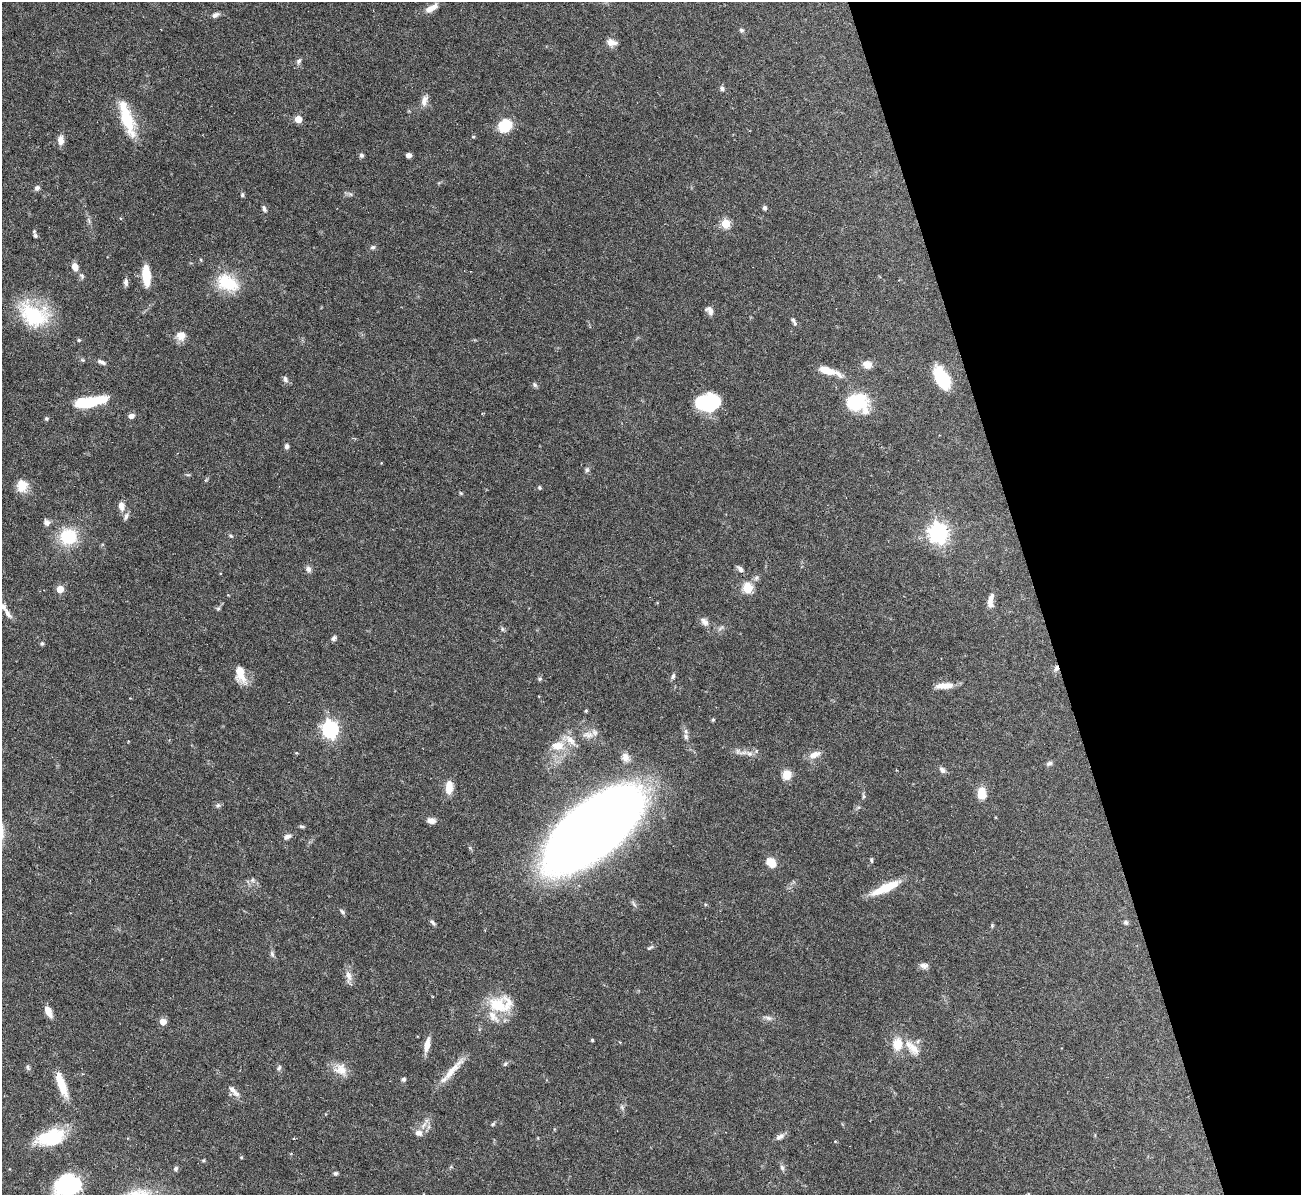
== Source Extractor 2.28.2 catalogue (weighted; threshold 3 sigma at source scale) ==
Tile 12 of 4 x 4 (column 4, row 3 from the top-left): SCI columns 3899-5197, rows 1338-2530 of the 5199 x 5182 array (HDU 1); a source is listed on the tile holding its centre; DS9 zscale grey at full resolution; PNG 1303 x 1197 px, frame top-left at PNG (2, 2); no overlay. Shown black and unused: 20% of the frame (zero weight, under 3 of 6 exposures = <1% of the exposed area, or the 3 px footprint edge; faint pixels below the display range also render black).
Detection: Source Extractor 2.28.2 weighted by HDU 2 'WHT'; one run over the whole footprint, this tile lists its part. Background 0.0842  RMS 0.0032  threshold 0.0132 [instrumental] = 3 sigma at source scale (4.09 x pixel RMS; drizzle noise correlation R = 1.36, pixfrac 0.8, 0.05/0.05 arcsec/px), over >= 5 px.
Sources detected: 134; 1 inside a brighter object's white glare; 1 cosmic-ray / hot-pixel residue — not listed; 6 inside a brighter listed object's ellipse — not listed separately; the other 126 listed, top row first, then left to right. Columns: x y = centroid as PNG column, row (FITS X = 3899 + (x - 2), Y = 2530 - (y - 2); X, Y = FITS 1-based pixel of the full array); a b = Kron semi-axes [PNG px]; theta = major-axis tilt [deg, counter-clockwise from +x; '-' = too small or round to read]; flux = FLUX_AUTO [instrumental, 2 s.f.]
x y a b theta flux
431 8 16 7 29 2.9
215 15 9 6 24 1
741 30 6 6 - 0.6
611 43 11 10 - 2
299 61 8 6 61 0.8
722 89 5 5 - 0.83
424 101 14 8 72 2
127 118 41 11 -72 13
298 119 5 5 - 6.2
505 126 17 14 46 6.4
473 137 5 3 - 0.29
61 140 12 7 -86 2.1
361 155 5 5 - 0.75
408 155 5 4 - 1.4
37 188 7 7 - 0.9
242 195 6 4 80 0.5
765 208 5 5 - 0.68
264 209 9 5 -62 0.73
120 218 4 3 - 0.25
726 224 5 5 - 14
35 235 8 5 -62 0.68
373 247 7 5 15 0.6
75 267 8 6 -73 2.5
146 275 18 7 -85 8.4
82 276 9 6 -63 0.73
126 282 10 5 -87 0.97
227 283 29 18 -26 11
709 310 11 7 -48 1.5
34 315 39 26 -29 20
793 320 10 5 -44 0.84
181 335 11 10 - 2.9
79 340 5 4 - 0.37
100 362 7 5 -45 0.73
867 364 11 9 -15 2.2
828 371 27 7 -18 5.2
942 378 24 12 -61 14
285 379 10 6 -72 0.95
535 385 8 5 -60 0.58
86 402 24 9 6 14
708 403 21 16 7 20
857 403 21 17 -7 17
131 416 8 6 22 1.1
46 418 5 5 - 0.47
287 446 6 5 - 0.77
587 470 6 6 - 0.62
22 486 15 13 -88 4.1
540 488 5 4 - 0.37
461 493 5 5 - 0.34
121 506 13 8 -81 1.9
46 522 8 6 -56 1.2
938 533 7 7 - 160
231 536 7 5 -32 0.52
68 537 19 18 - 12
308 569 8 7 - 1.1
740 569 9 6 -41 1
748 588 5 5 - 17
60 589 5 5 - 5.7
990 601 17 6 84 2.4
218 608 6 4 1 0.44
7 613 17 6 -60 1.7
705 622 12 8 -49 1.6
502 629 6 4 -89 0.45
334 638 6 5 - 0.84
42 644 5 4 - 0.47
1056 668 8 6 82 1
240 674 22 11 -75 4.4
673 676 7 4 74 0.67
540 679 6 5 - 0.46
944 686 21 7 5 3.3
130 698 3 3 - 0.19
586 711 4 4 - 0.35
713 720 5 4 - 0.34
330 729 7 6 - 95
588 735 16 9 -2 2.5
558 746 16 12 4 5
749 754 9 7 -25 1.3
815 754 17 9 23 2.3
626 757 13 10 -62 2.1
1049 763 8 5 20 0.73
942 770 9 6 -42 1.1
787 774 9 9 - 3.7
449 787 16 8 86 3.7
982 794 12 9 -83 4.7
863 796 6 4 -72 0.44
218 805 6 5 - 0.59
431 821 10 6 -10 1.7
301 826 7 4 -6 0.46
592 830 78 33 40 580
287 837 10 6 26 1.1
871 860 7 3 -89 0.42
771 863 10 8 -45 4.5
252 880 6 5 - 0.71
886 888 34 8 25 8.5
342 912 8 4 -43 0.62
1126 922 6 6 - 0.69
433 923 8 5 -54 0.71
650 948 11 4 33 0.58
272 954 9 5 -64 0.7
924 966 10 7 -9 1.3
348 975 15 8 -72 2.1
497 1005 28 22 -18 10
48 1011 13 6 -64 2.8
768 1018 10 5 -24 0.93
163 1022 5 5 - 4
592 1040 3 3 - 0.4
898 1044 16 12 84 5.5
427 1045 17 6 78 2.9
913 1048 20 12 -53 4.1
505 1064 7 5 46 0.59
279 1068 7 5 63 0.58
341 1069 18 15 -22 3.8
451 1071 40 8 48 4.9
83 1074 4 3 - 0.28
403 1079 5 5 - 0.6
61 1084 30 8 -70 6.5
234 1091 21 6 -46 1.9
493 1124 6 4 46 0.41
419 1133 10 9 - 1.9
51 1137 32 17 16 14
780 1137 12 6 30 1.4
835 1141 5 3 - 0.23
203 1160 6 4 0 0.35
782 1167 8 5 -63 0.77
176 1169 7 6 - 0.68
335 1173 5 5 - 0.59
68 1185 24 17 10 24
Overlapping masked pixels (flux is a lower limit): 1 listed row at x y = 1056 668
Isophote crosses this tile's border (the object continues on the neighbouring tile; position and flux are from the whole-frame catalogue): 1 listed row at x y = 68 1185